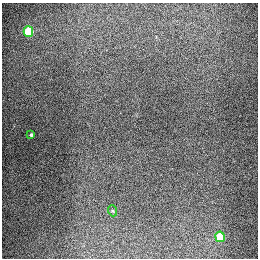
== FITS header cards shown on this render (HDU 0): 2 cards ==
NAXIS1  =                  256
NAXIS2  =                  256

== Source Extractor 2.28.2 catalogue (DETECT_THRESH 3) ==
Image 256 x 256 px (HDU 0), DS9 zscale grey, 1 PNG px = 1 image px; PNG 260 x 260 px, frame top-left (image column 1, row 256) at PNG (2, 3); each listed source drawn as its Kron ellipse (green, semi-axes under 4 px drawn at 4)
Background 1320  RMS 27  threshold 81.5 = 3 sigma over >= 5 px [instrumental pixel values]
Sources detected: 4; all 4 listed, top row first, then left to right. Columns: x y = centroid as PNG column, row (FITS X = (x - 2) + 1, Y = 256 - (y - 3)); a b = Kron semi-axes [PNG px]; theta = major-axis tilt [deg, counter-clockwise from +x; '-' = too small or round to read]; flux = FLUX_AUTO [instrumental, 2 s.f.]
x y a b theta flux
28 31 5 5 - 92000
31 135 3 3 - 2400
113 211 5 3 - 2000
220 237 5 4 - 67000